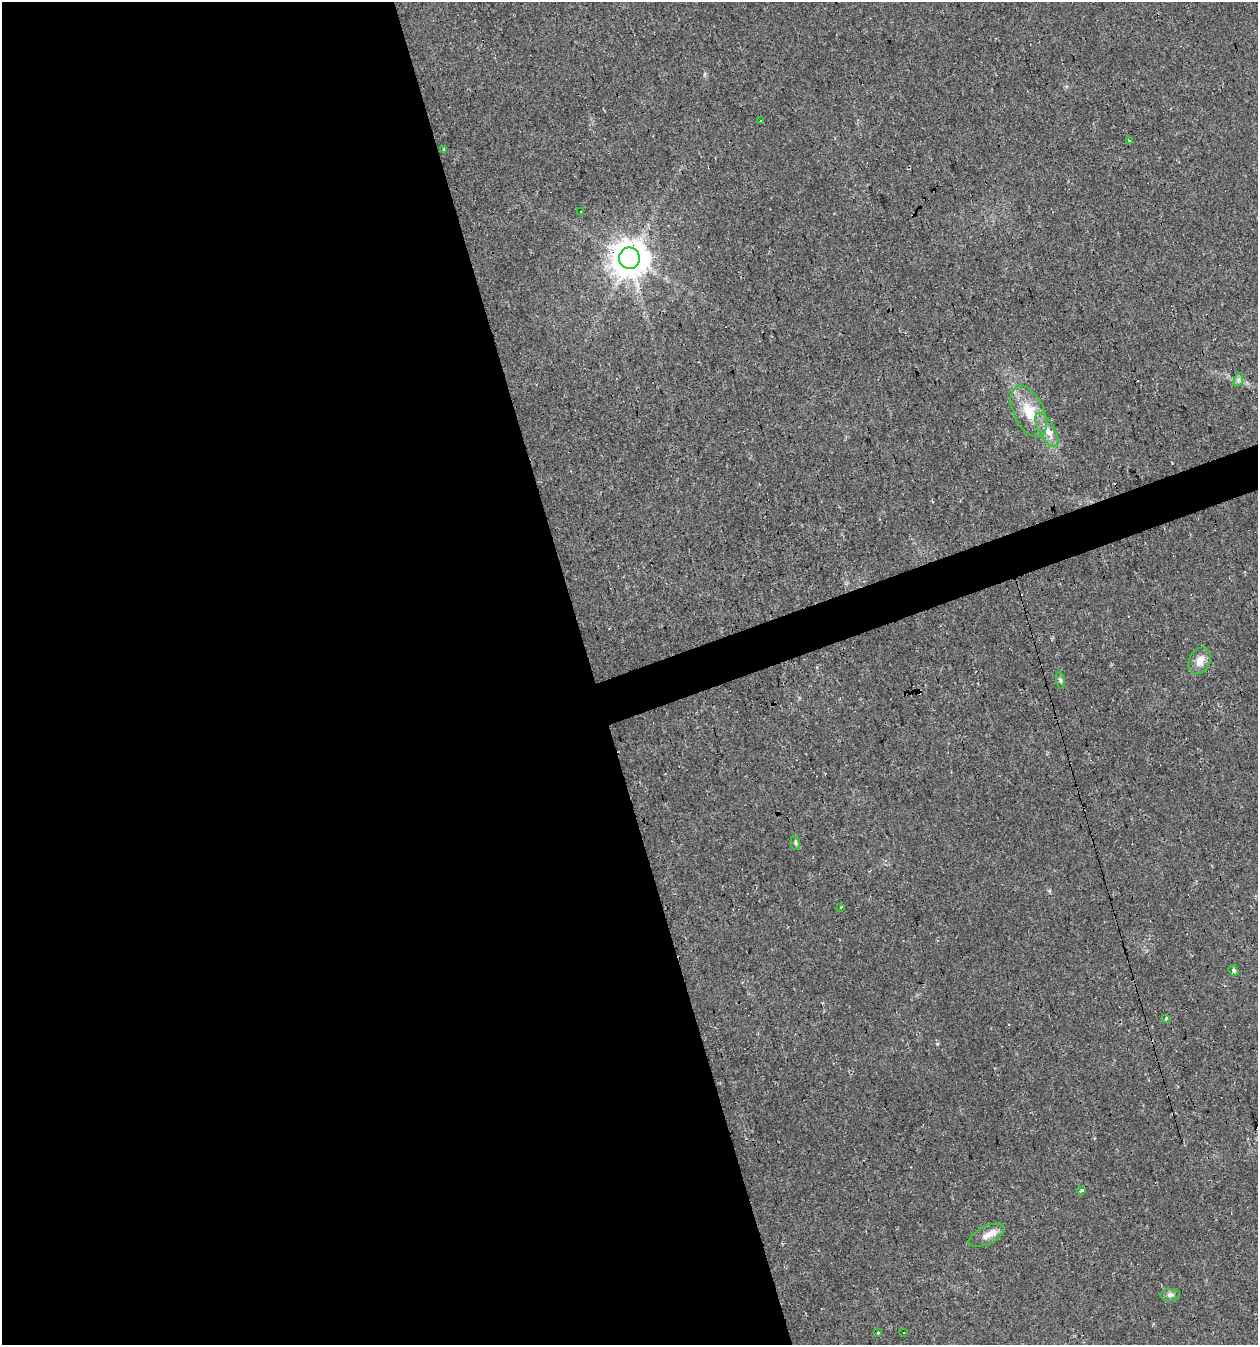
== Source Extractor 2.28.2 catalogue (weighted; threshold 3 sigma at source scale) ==
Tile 9 of 4 x 4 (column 1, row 3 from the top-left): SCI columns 60-1315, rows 1344-2686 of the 5194 x 5371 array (HDU 1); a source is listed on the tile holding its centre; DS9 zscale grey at full resolution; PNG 1260 x 1347 px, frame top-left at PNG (2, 2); each listed source drawn as its Kron ellipse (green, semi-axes under 4 px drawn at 4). Shown black and unused: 49% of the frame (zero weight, under 2 of 3 exposures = <1% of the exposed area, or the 3 px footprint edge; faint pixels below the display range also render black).
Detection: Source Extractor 2.28.2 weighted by HDU 2 'WHT'; one run over the whole footprint, this tile lists its part. Background 0.0241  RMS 0.0031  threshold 0.0139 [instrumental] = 3 sigma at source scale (4.5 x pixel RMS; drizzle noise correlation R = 1.50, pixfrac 1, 0.0396/0.0396 arcsec/px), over >= 5 px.
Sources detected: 24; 5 cosmic-ray / hot-pixel residue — neither listed nor drawn; the other 19 listed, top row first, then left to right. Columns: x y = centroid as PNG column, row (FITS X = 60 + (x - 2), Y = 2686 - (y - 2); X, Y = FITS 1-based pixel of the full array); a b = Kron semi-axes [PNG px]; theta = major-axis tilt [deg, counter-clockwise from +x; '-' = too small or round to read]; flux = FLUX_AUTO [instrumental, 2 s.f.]
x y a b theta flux
761 121 3 3 - 2.7
1129 140 4 3 - 0.5
444 150 3 3 - 2
580 211 3 3 - 1.5
629 258 10 10 - 720
1238 380 7 4 71 0.71
1029 411 27 15 -64 9.1
1047 430 19 8 -61 3.4
1200 661 14 10 62 3
1061 680 8 4 -81 0.62
795 843 7 5 -81 0.54
841 907 3 3 - 0.49
1234 970 5 4 - 0.7
1165 1018 3 3 - 2.4
1082 1190 4 3 - 1.1
986 1235 19 9 26 2.9
1170 1295 10 6 2 1
878 1332 3 3 - 0.92
903 1332 3 3 - 0.59
Overlapping masked pixels (flux is a lower limit): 1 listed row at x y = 629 258